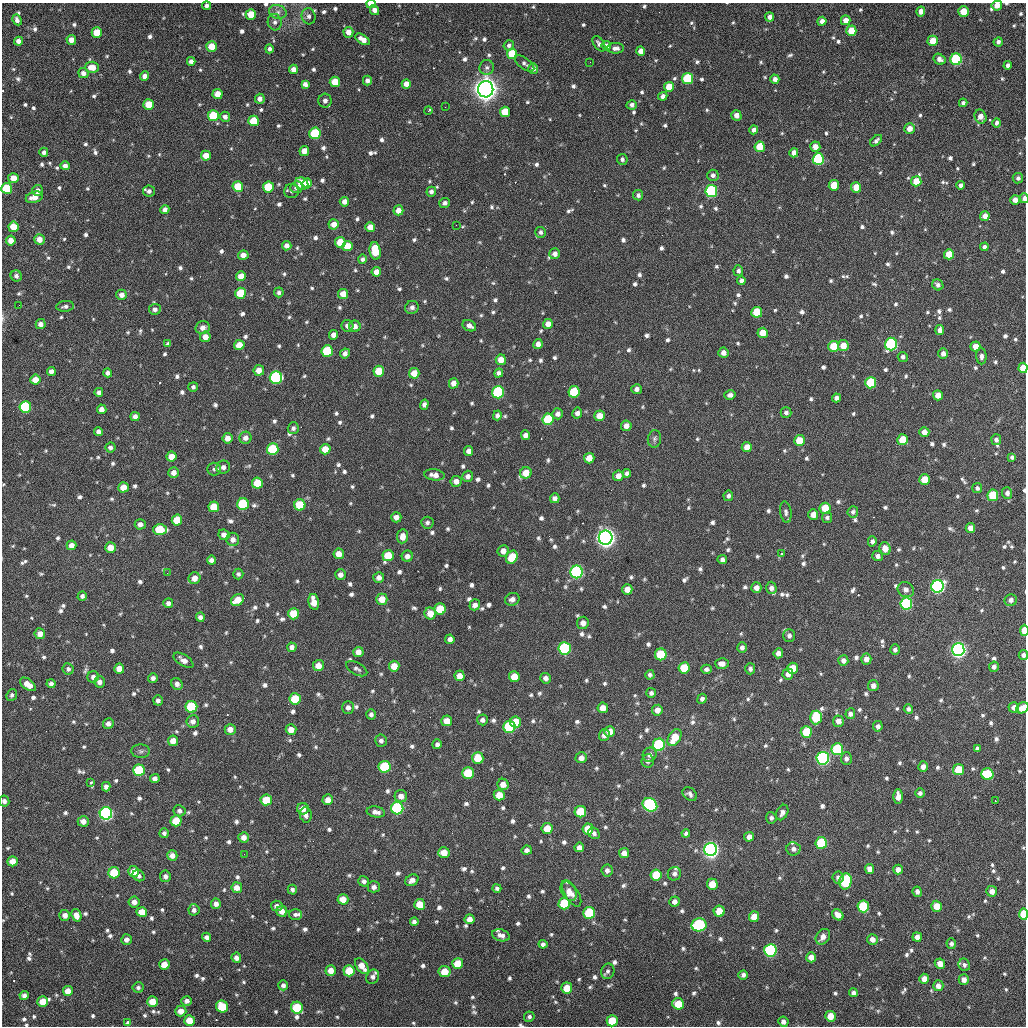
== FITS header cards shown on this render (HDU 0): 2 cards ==
NAXIS1  =                 1024 / length of data axis 1
NAXIS2  =                 1024 / length of data axis 2

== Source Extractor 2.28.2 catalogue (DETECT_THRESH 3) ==
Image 1024 x 1024 px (HDU 0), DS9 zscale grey, 1 PNG px = 1 image px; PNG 1028 x 1028 px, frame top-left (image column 1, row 1024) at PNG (2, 3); each listed source drawn as its Kron ellipse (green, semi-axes under 4 px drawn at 4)
Background 390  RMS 17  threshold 51.4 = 3 sigma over >= 5 px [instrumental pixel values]
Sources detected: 1066; of the 1066, the 500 brightest by FLUX_AUTO listed and drawn (566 fainter detections omitted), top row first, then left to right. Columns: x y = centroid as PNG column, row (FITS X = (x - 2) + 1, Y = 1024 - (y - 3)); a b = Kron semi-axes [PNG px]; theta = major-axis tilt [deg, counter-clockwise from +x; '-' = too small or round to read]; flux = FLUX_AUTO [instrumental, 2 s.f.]
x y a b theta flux
371 4 5 3 - 1.5e+04
997 5 5 5 - 9.7e+03
207 6 4 4 - 3.7e+03
374 10 5 4 - 6.3e+03
921 11 5 4 - 6.4e+03
278 12 9 6 -15 5.6e+03
963 12 5 5 - 2.2e+04
251 15 5 5 - 2.6e+04
309 16 8 7 - 4.3e+03
770 17 4 4 - 5.9e+03
17 20 5 4 - 4.6e+03
846 20 5 4 - 8.9e+03
822 21 4 4 - 7.2e+03
275 22 8 7 - 5.1e+03
851 31 5 5 - 2.4e+04
348 32 5 5 - 1.1e+04
97 33 5 5 - 2.6e+04
363 39 8 4 -31 9.8e+03
71 40 5 5 - 9.6e+03
18 41 4 4 - 6.1e+03
933 41 5 5 - 2.1e+04
998 42 4 4 - 3.8e+03
599 44 9 5 -55 4.3e+03
509 45 5 5 - 3.1e+03
212 46 5 5 - 2.0e+04
606 46 5 4 - 6.2e+03
616 48 8 5 0 5.5e+03
269 49 4 4 - 3.8e+03
641 51 5 4 - 8.2e+03
512 54 5 5 - 3.9e+04
939 59 6 5 - 5.8e+03
956 59 6 5 - 1.3e+05
191 61 4 4 - 4.6e+03
590 62 2 2 - 3.4e+03
524 64 11 5 -36 3.7e+03
1008 65 4 4 - 4.3e+03
92 67 7 5 -5 1.4e+04
487 67 7 7 - 3.8e+03
293 69 4 4 - 6.9e+03
533 69 5 5 - 5.4e+03
83 73 5 5 - 5.3e+03
145 76 4 4 - 6.3e+03
687 78 5 5 - 8.3e+04
775 79 4 4 - 5.2e+03
367 81 5 4 - 4.8e+03
335 82 5 5 - 2.1e+04
305 84 4 4 - 5.0e+03
406 84 4 4 - 9.0e+03
669 87 5 5 - 1.7e+04
486 89 8 7 - 1.5e+06
218 94 5 5 - 1.4e+04
663 96 4 4 - 4.9e+03
260 99 5 5 - 5.2e+03
325 101 7 6 - 5.8e+03
963 103 4 4 - 3.4e+03
149 104 5 5 - 2.5e+04
632 105 5 4 - 4.3e+03
445 107 2 2 - 1.0e+04
428 111 4 3 - 3.5e+03
505 112 5 5 - 3.3e+04
736 115 5 5 - 7.5e+03
213 116 5 5 - 5.6e+04
225 117 5 5 - 4.9e+03
980 117 7 6 - 9.0e+03
253 121 5 5 - 3.0e+04
997 123 4 4 - 4.5e+03
910 129 5 5 - 9.7e+03
754 130 4 4 - 5.8e+03
315 133 6 5 - 8.2e+04
876 141 7 4 43 3.4e+03
760 147 5 5 - 3.1e+04
815 147 5 5 - 8.4e+03
304 151 5 5 - 1.1e+04
44 152 4 4 - 3.7e+03
794 153 4 4 - 6.3e+03
206 156 5 5 - 1.3e+04
622 159 5 5 - 3.2e+03
818 159 6 5 - 1.1e+05
65 166 5 4 - 5.3e+03
713 175 6 5 - 4.0e+03
13 178 5 5 - 1.1e+04
1018 178 5 5 - 3.1e+03
916 181 5 5 - 2.2e+04
307 183 5 4 - 1.2e+04
302 184 7 5 -37 2.4e+04
834 185 5 5 - 2.5e+04
961 185 4 4 - 4.1e+03
238 187 5 5 - 3.8e+04
268 187 5 5 - 4.0e+04
297 187 6 5 - 5.9e+03
856 187 5 5 - 2.0e+04
7 188 5 5 - 4.7e+04
37 190 5 5 - 3.3e+03
149 191 6 5 - 4.2e+03
291 191 7 7 - 3.0e+03
711 191 6 5 - 1.5e+05
431 192 5 4 - 4.0e+03
638 195 5 5 - 3.9e+03
34 197 8 5 16 1.1e+04
1024 198 5 3 - 6.0e+03
1015 200 5 5 - 9.3e+03
344 202 5 4 - 6.8e+03
444 203 5 5 - 4.4e+03
165 209 4 4 - 5.4e+03
398 210 5 5 - 1.1e+04
985 216 5 4 - 9.7e+03
334 224 5 5 - 9.8e+03
456 225 2 2 - 3.5e+03
13 227 5 5 - 2.0e+04
370 227 5 5 - 1.2e+04
541 232 5 5 - 3.4e+03
39 239 5 5 - 1.2e+04
11 240 5 5 - 1.0e+04
340 242 5 5 - 2.2e+04
287 246 5 4 - 5.7e+03
347 246 5 5 - 1.9e+04
984 247 4 4 - 4.5e+03
375 251 9 5 -81 3.8e+04
555 254 5 5 - 6.2e+03
949 254 5 5 - 2.1e+04
243 255 5 4 - 7.7e+03
362 259 5 4 - 3.1e+03
738 271 5 5 - 3.2e+03
376 272 5 4 - 8.5e+03
16 276 6 5 - 4.0e+03
241 276 5 5 - 1.3e+04
741 281 4 4 - 3.6e+03
938 285 6 5 - 3.8e+03
279 292 5 4 - 3.3e+03
241 293 5 5 - 3.6e+04
343 294 5 5 - 1.3e+04
122 295 5 5 - 7.2e+03
19 305 2 2 - 6.5e+03
65 306 9 5 5 3.5e+03
412 307 7 6 - 4.5e+03
155 309 6 5 - 4.2e+03
757 312 5 5 - 3.6e+04
41 324 5 5 - 6.9e+03
548 324 5 5 - 9.1e+03
347 326 6 6 - 5.9e+03
355 326 6 5 - 6.6e+03
469 326 7 5 -28 5.8e+03
203 328 7 6 - 7.1e+03
940 330 5 4 - 6.1e+03
763 333 5 5 - 1.9e+04
334 335 5 4 - 7.4e+03
205 337 5 5 - 1.0e+04
168 344 4 4 - 3.3e+03
538 344 5 4 - 6.7e+03
891 344 6 6 - 1.5e+05
239 345 5 5 - 1.5e+04
833 346 5 5 - 2.5e+04
843 346 5 5 - 1.6e+04
975 346 5 5 - 1.2e+04
327 351 6 5 - 6.2e+04
345 353 5 4 - 4.8e+03
723 353 5 5 - 5.5e+03
943 353 5 5 - 5.7e+03
981 356 8 5 -88 4.5e+03
903 357 5 5 - 3.7e+03
501 360 5 5 - 1.3e+04
1023 368 5 4 - 2.3e+04
259 370 5 5 - 1.1e+04
51 371 4 4 - 5.7e+03
379 371 5 5 - 2.7e+04
108 373 4 4 - 4.7e+03
414 373 5 5 - 1.5e+04
499 373 4 4 - 4.1e+03
276 378 6 6 - 1.4e+05
35 380 5 5 - 1.4e+04
454 383 5 4 - 8.5e+03
871 383 5 5 - 6.3e+04
193 387 5 5 - 3.3e+03
636 389 5 5 - 4.5e+03
99 392 4 4 - 4.3e+03
498 392 6 6 - 1.3e+05
574 392 6 5 - 5.0e+04
730 395 6 5 - 4.5e+03
938 395 5 5 - 1.1e+04
836 398 4 4 - 4.9e+03
424 405 5 4 - 4.6e+03
25 407 6 5 - 9.8e+04
102 409 5 4 - 7.1e+03
577 413 5 5 - 5.3e+03
786 413 5 5 - 3.6e+03
558 414 5 5 - 5.7e+03
497 415 5 4 - 3.7e+03
599 416 5 5 - 1.5e+04
135 417 4 4 - 5.4e+03
548 419 6 5 - 5.8e+04
626 426 5 5 - 8.5e+03
293 428 6 5 - 3.5e+03
98 432 4 4 - 4.7e+03
924 432 5 5 - 8.2e+03
525 435 5 4 - 6.7e+03
227 438 5 5 - 1.0e+04
245 438 6 6 - 5.8e+03
654 439 9 6 82 3.4e+03
799 440 5 5 - 2.3e+04
903 440 5 5 - 2.9e+04
996 440 5 5 - 3.9e+03
110 447 5 5 - 4.1e+03
747 447 5 5 - 1.2e+04
273 449 6 5 - 7.4e+04
325 449 5 5 - 1.7e+04
468 451 5 4 - 6.6e+03
171 456 5 5 - 1.3e+04
1012 457 4 4 - 3.2e+03
589 458 5 5 - 1.3e+04
223 467 7 6 - 5.3e+03
214 469 7 6 - 3.7e+03
174 472 5 5 - 7.4e+03
526 473 6 5 - 1.7e+04
627 473 4 4 - 3.5e+03
434 475 10 5 -7 8.0e+03
468 476 6 5 - 5.1e+03
618 476 5 5 - 9.0e+03
924 480 5 5 - 2.7e+04
456 481 5 5 - 8.0e+03
257 483 5 5 - 3.2e+04
123 487 5 5 - 1.4e+04
977 488 5 5 - 3.3e+03
1007 493 6 5 - 5.4e+03
993 495 5 5 - 5.1e+04
728 496 5 5 - 3.5e+03
555 498 5 5 - 5.4e+03
243 504 6 6 - 9.5e+04
300 505 5 5 - 4.2e+04
214 507 5 5 - 2.6e+04
825 508 5 5 - 2.9e+04
786 512 11 5 -82 3.7e+03
853 512 5 5 - 3.4e+03
813 514 5 5 - 1.1e+04
396 517 5 5 - 6.6e+03
827 518 5 5 - 3.1e+03
177 520 5 5 - 2.6e+04
427 523 6 6 - 3.4e+03
140 524 5 5 - 5.2e+03
970 528 5 4 - 9.5e+03
160 530 7 5 -2 4.8e+04
224 535 5 5 - 6.6e+03
403 536 7 5 84 1.0e+04
606 538 7 7 - 9.9e+05
233 539 6 6 - 7.3e+03
872 541 5 4 - 4.3e+03
72 545 5 5 - 8.8e+03
111 548 5 5 - 1.5e+04
885 549 6 5 - 1.1e+04
503 551 6 5 - 8.3e+03
339 554 5 5 - 1.2e+04
781 554 3 3 - 3.7e+03
388 556 5 5 - 2.8e+04
407 556 6 5 - 5.7e+03
877 556 5 5 - 5.0e+03
512 557 7 5 59 2.8e+04
722 559 5 4 - 4.7e+03
211 560 4 4 - 5.0e+03
577 572 6 6 - 2.0e+05
167 573 2 2 - 4.1e+03
238 574 5 5 - 3.3e+03
340 574 5 5 - 6.1e+03
195 578 6 6 - 9.0e+03
379 578 5 5 - 6.2e+03
937 586 6 6 - 3.3e+05
756 588 5 5 - 7.1e+03
771 588 6 5 - 4.9e+03
627 589 5 5 - 1.1e+04
906 590 8 7 - 5.0e+03
82 596 5 4 - 3.5e+03
382 599 5 5 - 1.6e+04
512 599 7 6 - 5.3e+03
237 600 7 5 33 2.0e+04
1011 600 6 6 - 6.4e+03
314 602 8 5 -78 1.6e+04
168 603 5 5 - 4.7e+03
906 604 6 6 - 1.7e+05
475 605 6 5 - 5.8e+03
440 609 6 5 - 3.3e+04
430 613 6 5 - 1.4e+04
294 614 5 5 - 2.9e+04
200 617 5 4 - 4.5e+03
583 623 6 6 - 7.1e+03
1024 630 5 3 - 2.3e+04
40 634 5 5 - 8.6e+03
789 636 6 6 - 4.1e+03
450 639 5 4 - 5.0e+03
292 647 5 4 - 4.8e+03
565 648 6 6 - 1.4e+05
742 648 5 5 - 4.0e+03
895 650 5 5 - 3.2e+03
958 650 6 6 - 5.2e+05
358 652 5 5 - 8.6e+03
778 653 5 4 - 7.2e+03
661 654 6 6 - 5.7e+04
1023 655 5 4 - 5.0e+03
866 659 5 5 - 6.4e+03
183 660 11 5 -32 6.6e+03
843 661 5 5 - 5.2e+03
722 664 7 5 -3 7.3e+03
318 665 5 5 - 1.2e+04
394 666 5 5 - 1.5e+04
994 667 5 5 - 4.2e+03
684 668 5 5 - 3.6e+04
792 668 5 5 - 2.4e+04
68 669 6 5 - 3.8e+03
119 669 5 5 - 1.4e+04
357 669 11 6 -29 3.6e+03
706 669 5 4 - 3.8e+03
750 669 5 5 - 3.1e+03
788 674 5 5 - 6.8e+03
650 675 5 4 - 3.2e+03
460 676 5 5 - 9.6e+03
93 677 6 5 - 4.4e+03
514 677 5 5 - 2.0e+04
153 678 5 4 - 4.2e+03
546 678 5 5 - 5.4e+03
100 682 5 5 - 5.6e+03
28 684 9 5 -35 1.3e+04
51 684 4 4 - 3.6e+03
177 684 6 5 - 5.2e+03
873 686 5 5 - 5.6e+03
651 693 5 5 - 3.2e+03
12 695 6 5 - 3.2e+03
295 699 5 5 - 4.0e+04
702 699 5 4 - 4.0e+03
158 700 5 5 - 4.6e+03
191 707 6 6 - 7.6e+04
348 707 6 5 - 4.8e+03
1014 707 5 5 - 7.4e+03
603 708 5 5 - 1.1e+04
1022 708 6 5 - 1.4e+04
908 709 5 4 - 3.4e+03
657 710 5 5 - 9.1e+03
371 714 5 5 - 3.8e+03
850 714 5 5 - 4.2e+03
816 717 7 6 - 5.3e+04
482 720 5 5 - 4.1e+03
193 721 6 6 - 6.2e+03
447 721 5 5 - 1.5e+04
838 721 5 5 - 7.1e+03
516 722 5 5 - 3.0e+04
108 723 5 5 - 6.0e+03
878 726 5 5 - 4.2e+03
509 727 6 6 - 1.1e+05
230 729 5 5 - 9.3e+03
291 730 5 5 - 1.1e+04
610 731 5 5 - 1.1e+04
806 732 6 5 - 4.9e+04
604 735 6 5 - 6.3e+03
674 737 9 6 60 2.7e+04
173 741 5 5 - 1.1e+04
381 741 6 6 - 4.2e+03
437 744 5 4 - 4.2e+03
659 745 6 6 - 1.4e+05
977 748 4 4 - 3.1e+03
837 749 6 6 - 9.7e+04
141 751 9 7 -3 3.3e+03
650 755 7 6 - 6.3e+03
478 758 6 5 - 2.8e+04
581 758 5 5 - 7.3e+03
823 758 6 6 - 3.2e+05
846 758 6 5 - 4.1e+03
648 761 7 6 - 3.5e+03
385 767 6 6 - 8.3e+04
923 767 5 4 - 5.9e+03
139 770 6 6 - 7.5e+04
959 770 5 5 - 3.6e+04
468 773 6 5 - 4.9e+04
987 774 6 5 - 5.9e+04
155 779 5 4 - 5.0e+03
91 782 3 3 - 5.3e+03
503 784 6 5 - 1.0e+04
106 787 4 4 - 5.1e+03
920 793 5 4 - 3.5e+03
690 794 8 6 -39 4.1e+03
499 795 5 5 - 1.7e+04
401 796 6 6 - 8.2e+03
898 797 7 5 -89 9.0e+03
266 800 5 5 - 2.7e+04
328 800 5 5 - 9.0e+03
4 801 5 5 - 4.7e+03
995 801 3 2 - 2.0e+04
650 805 8 6 -34 2.2e+05
397 808 6 6 - 1.5e+05
303 809 6 5 - 8.8e+03
180 811 6 5 - 3.8e+03
376 812 9 5 -11 6.2e+03
580 812 6 5 - 4.3e+04
106 813 6 6 - 3.6e+05
782 813 8 5 64 5.4e+03
306 815 8 5 -80 4.9e+03
771 818 5 5 - 3.1e+03
83 821 5 5 - 7.8e+03
176 821 5 5 - 3.0e+04
547 828 5 5 - 2.4e+04
588 829 5 5 - 2.1e+04
164 833 5 4 - 3.3e+03
594 833 6 5 - 3.3e+03
686 833 4 4 - 3.1e+03
244 837 5 5 - 7.0e+03
749 837 5 4 - 7.5e+03
821 843 6 5 - 7.4e+04
579 847 5 4 - 6.7e+03
711 849 6 6 - 5.9e+05
793 849 7 6 - 5.1e+03
527 850 5 4 - 4.7e+03
444 852 6 5 - 1.5e+04
624 853 5 5 - 8.7e+03
244 854 2 2 - 4.6e+03
172 855 5 5 - 7.0e+03
12 861 5 5 - 1.2e+04
870 869 5 4 - 7.8e+03
607 870 6 5 - 4.5e+03
898 870 5 4 - 7.3e+03
133 872 5 5 - 1.4e+04
114 873 5 5 - 4.0e+04
674 874 7 6 - 4.2e+03
656 875 5 5 - 3.7e+04
139 876 6 5 - 4.2e+03
165 876 5 5 - 4.5e+03
838 877 6 5 - 3.8e+03
412 880 7 5 30 6.4e+03
364 881 5 5 - 4.0e+03
846 881 8 6 76 8.0e+04
712 884 5 5 - 2.0e+04
374 887 6 5 - 5.0e+03
237 888 5 5 - 9.6e+03
497 888 4 4 - 3.1e+03
292 890 5 4 - 3.1e+03
569 891 11 7 -63 9.6e+03
992 891 5 5 - 7.1e+03
917 892 5 4 - 3.9e+03
572 894 14 6 -57 7.6e+03
343 899 5 5 - 1.4e+04
134 902 5 5 - 6.5e+03
675 902 5 5 - 5.8e+03
216 904 5 5 - 5.8e+03
420 904 5 5 - 2.5e+04
564 904 6 6 - 6.4e+04
277 906 6 5 - 4.7e+03
863 906 6 5 - 7.8e+04
936 906 5 5 - 1.8e+04
194 910 5 5 - 3.9e+03
282 911 5 5 - 7.9e+03
719 911 5 5 - 2.0e+04
142 912 5 5 - 1.6e+04
589 913 6 6 - 8.6e+04
295 914 6 5 - 3.4e+03
1024 914 6 4 -89 4.6e+04
65 915 5 5 - 6.4e+03
76 915 6 5 - 8.9e+03
838 915 6 5 - 9.9e+03
754 917 5 5 - 1.6e+04
469 919 5 5 - 9.2e+03
414 922 4 4 - 4.0e+03
699 925 7 6 - 1.5e+05
501 935 9 5 -16 5.9e+03
206 937 4 4 - 4.3e+03
823 937 8 6 54 8.7e+03
917 937 5 4 - 7.0e+03
872 939 5 5 - 7.3e+03
126 940 5 5 - 4.5e+03
543 944 4 4 - 3.7e+03
951 944 5 4 - 3.7e+03
770 950 6 6 - 2.1e+05
811 957 5 5 - 1.1e+04
236 958 5 5 - 5.6e+03
458 964 5 5 - 2.4e+04
940 964 5 5 - 9.9e+03
164 965 5 5 - 1.6e+04
964 965 6 5 - 3.5e+03
362 966 9 5 -52 1.3e+04
331 970 5 5 - 1.0e+04
349 971 5 5 - 3.1e+04
608 971 8 6 71 3.4e+03
445 972 6 5 - 2.1e+04
743 975 5 4 - 4.0e+03
373 977 8 6 64 4.6e+03
924 979 5 5 - 1.1e+04
964 980 5 5 - 7.6e+03
283 985 5 5 - 4.0e+03
938 986 5 5 - 7.3e+03
138 987 5 5 - 3.4e+03
567 988 5 5 - 2.2e+04
68 991 5 5 - 1.2e+04
853 993 4 4 - 4.0e+03
24 996 4 4 - 4.5e+03
152 1001 5 5 - 1.8e+04
187 1001 5 5 - 4.8e+03
43 1002 5 5 - 1.9e+04
678 1004 6 5 - 2.7e+04
222 1007 6 5 - 3.6e+04
297 1008 6 6 - 6.2e+04
181 1011 5 5 - 1.0e+04
830 1016 5 5 - 1.8e+04
529 1017 5 5 - 3.1e+03
189 1020 5 5 - 1.9e+04
612 1021 5 5 - 3.6e+04
783 1022 5 5 - 5.2e+03
128 1023 4 4 - 3.2e+03
At the frame edge (FLAGS 8, measured only in part): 10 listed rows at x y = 371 4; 997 5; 7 188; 1024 198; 1023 368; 1024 630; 1023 655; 1022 708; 4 801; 1024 914
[566 fainter detections neither listed nor drawn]